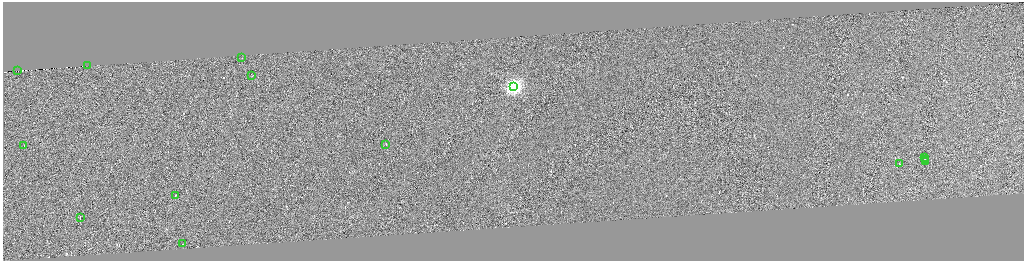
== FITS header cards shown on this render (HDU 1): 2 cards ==
NAXIS1  =                 4085
NAXIS2  =                 1034

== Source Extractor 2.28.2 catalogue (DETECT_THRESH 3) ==
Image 4085 x 1034 px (HDU 1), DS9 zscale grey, zoomed out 1/4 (1 PNG px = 4 x 4 image px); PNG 1026 x 263 px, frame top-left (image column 1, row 1033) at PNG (3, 2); each listed source drawn as its Kron ellipse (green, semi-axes under 4 px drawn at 4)
Background 0.613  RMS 4.1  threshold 12.4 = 3 sigma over >= 5 px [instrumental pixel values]
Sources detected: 317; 303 cannot appear on this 1/4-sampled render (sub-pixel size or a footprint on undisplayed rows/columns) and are neither listed nor drawn; the other 14 listed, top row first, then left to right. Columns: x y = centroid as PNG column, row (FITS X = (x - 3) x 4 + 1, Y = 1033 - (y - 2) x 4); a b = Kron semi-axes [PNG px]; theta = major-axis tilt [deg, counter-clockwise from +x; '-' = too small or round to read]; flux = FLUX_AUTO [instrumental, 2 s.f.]
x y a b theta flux
242 57 2 1 - 12000
88 65 2 1 - 250
18 70 2 1 - 260
252 75 2 1 - 48000
514 86 4 4 - 820000
386 144 3 1 - 15000
24 145 2 1 - 17000
925 158 3 1 - 30000
926 160 2 1 - 16000
926 161 2 1 - 11000
900 163 2 1 - 29000
176 195 2 1 - 20000
81 218 3 1 - 33000
183 244 2 1 - 18000
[303 sub-pixel or undisplayed-footprint detections neither listed nor drawn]